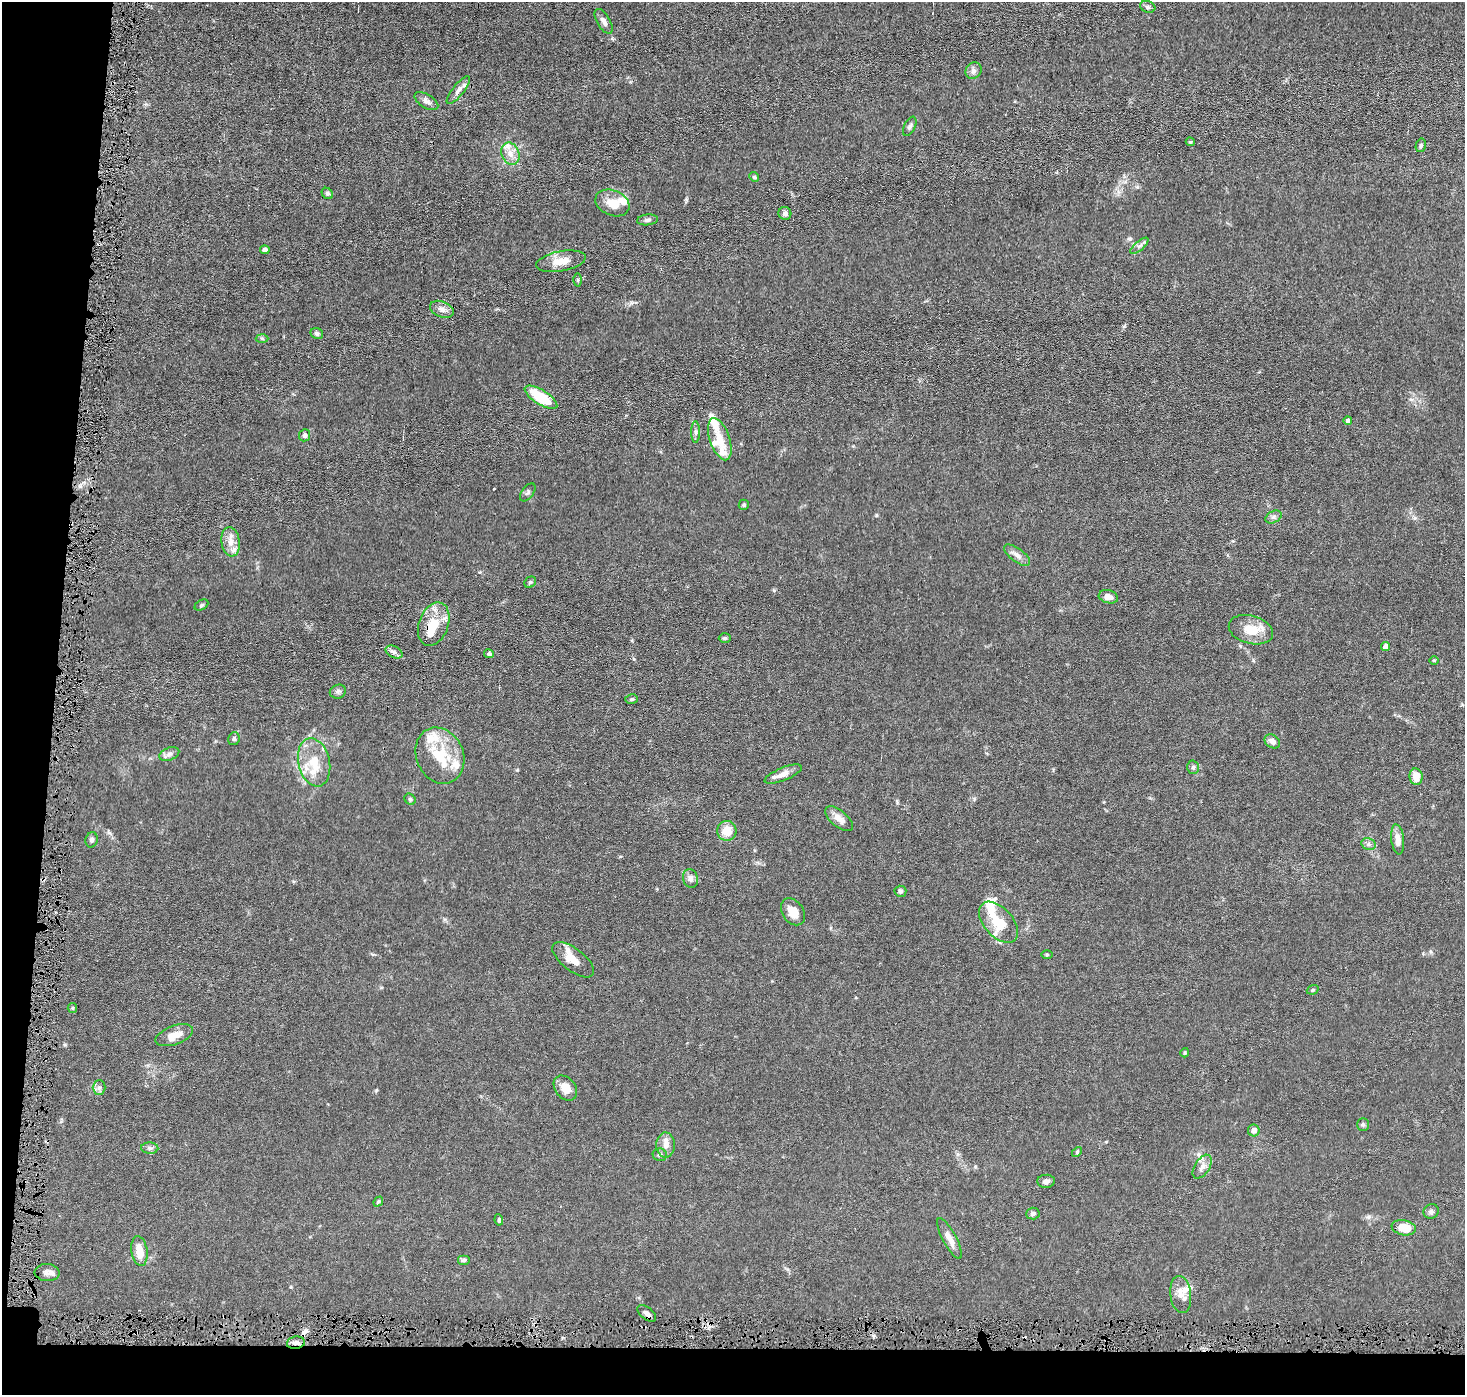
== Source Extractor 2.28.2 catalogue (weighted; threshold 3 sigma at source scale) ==
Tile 7 of 3 x 3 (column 1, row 3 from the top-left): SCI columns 1-1463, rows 102-1494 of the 4389 x 4421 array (HDU 1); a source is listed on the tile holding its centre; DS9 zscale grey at full resolution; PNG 1467 x 1397 px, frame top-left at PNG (2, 2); each listed source drawn as its Kron ellipse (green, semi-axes under 4 px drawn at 4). Shown black and unused: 7% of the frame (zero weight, under 4 of 8 exposures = <1% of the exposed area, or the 3 px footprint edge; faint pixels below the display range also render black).
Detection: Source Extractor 2.28.2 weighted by HDU 2 'WHT'; one run over the whole footprint, this tile lists its part. Background 0.0148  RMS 0.0022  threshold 0.00894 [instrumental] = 3 sigma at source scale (4.09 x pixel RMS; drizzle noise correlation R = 1.36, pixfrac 0.8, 0.05/0.05 arcsec/px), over >= 5 px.
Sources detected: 104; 2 inside a brighter object's white glare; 1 cosmic-ray / hot-pixel residue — neither listed nor drawn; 12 inside a brighter listed object's ellipse — not listed separately; the other 89 listed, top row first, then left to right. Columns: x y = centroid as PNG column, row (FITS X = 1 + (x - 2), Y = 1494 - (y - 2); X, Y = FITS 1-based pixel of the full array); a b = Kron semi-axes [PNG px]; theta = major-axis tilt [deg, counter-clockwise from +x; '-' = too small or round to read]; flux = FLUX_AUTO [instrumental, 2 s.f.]
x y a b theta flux
1148 7 8 5 -20 0.47
604 21 14 6 -60 0.98
973 71 8 7 - 0.71
458 90 17 5 51 1
426 101 13 6 -32 0.89
910 126 10 5 63 0.56
1190 142 4 4 - 0.21
1421 145 7 5 76 0.32
510 154 11 8 -70 1.6
754 177 5 4 - 0.25
327 193 6 5 - 0.39
612 203 18 12 -23 2.9
785 213 6 6 - 0.62
647 220 10 5 6 0.58
1139 246 11 4 40 0.58
265 250 5 4 - 0.55
561 261 25 10 10 2.9
578 280 6 4 89 0.27
442 309 12 7 -22 1.1
317 333 6 5 - 0.45
262 338 6 4 -2 0.29
541 397 18 7 -32 8
1348 421 4 4 - 1.1
696 432 11 4 -90 0.51
305 435 6 5 - 0.54
720 439 22 10 -71 3.2
528 492 10 6 53 0.45
744 505 5 5 - 0.3
1273 517 8 5 27 0.55
231 542 15 9 -82 1.9
1017 555 15 7 -37 1.1
530 582 6 5 - 0.31
1108 597 10 6 -15 1.2
201 605 7 5 27 0.33
434 624 22 14 70 4.9
1251 630 22 14 -15 4
725 638 6 5 - 0.3
1385 646 4 4 - 1.3
394 652 9 5 -28 0.66
489 654 5 4 - 0.44
1434 660 5 3 - 0.17
338 692 8 7 - 0.54
632 699 6 4 15 0.31
234 739 6 5 - 0.4
1272 741 8 6 -37 0.92
169 754 10 6 20 0.72
440 756 29 23 -66 7.3
314 762 24 15 -77 5.2
1193 767 7 5 88 0.44
783 774 20 6 22 1.6
1416 777 8 6 -82 2.2
410 799 6 5 - 0.34
839 819 17 8 -40 1.5
727 831 10 9 - 2.8
1398 839 15 6 -83 1.7
92 840 7 6 - 0.47
1369 844 7 5 -22 0.55
690 879 9 7 -74 0.91
900 891 6 5 - 0.41
793 912 15 10 -55 2.4
998 922 24 14 -48 4.9
1047 955 6 4 1 0.21
573 960 25 11 -38 2.5
1313 990 6 4 21 0.25
72 1008 5 4 - 0.26
174 1035 19 9 19 2.4
1185 1053 4 4 - 0.24
99 1088 7 6 - 0.57
565 1088 14 10 -51 2.6
1363 1124 6 5 - 0.34
1254 1130 6 6 - 1
666 1145 12 9 -90 1.4
150 1148 8 5 -3 0.54
1077 1152 6 3 48 0.22
660 1155 7 6 - 0.45
1202 1167 13 7 57 1.1
1046 1181 9 6 3 0.69
378 1201 5 4 - 0.27
1431 1212 8 7 - 0.57
1033 1214 7 6 - 0.54
499 1220 6 4 -82 0.32
1404 1228 12 7 -10 3.6
950 1239 23 7 -62 1.8
139 1251 15 8 -81 3.1
464 1260 6 5 - 0.4
47 1273 12 8 -4 1
1181 1294 18 10 -82 2
647 1313 11 6 -40 0.82
296 1343 9 6 10 0.89
Overlapping masked pixels (flux is a lower limit): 1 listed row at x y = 296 1343